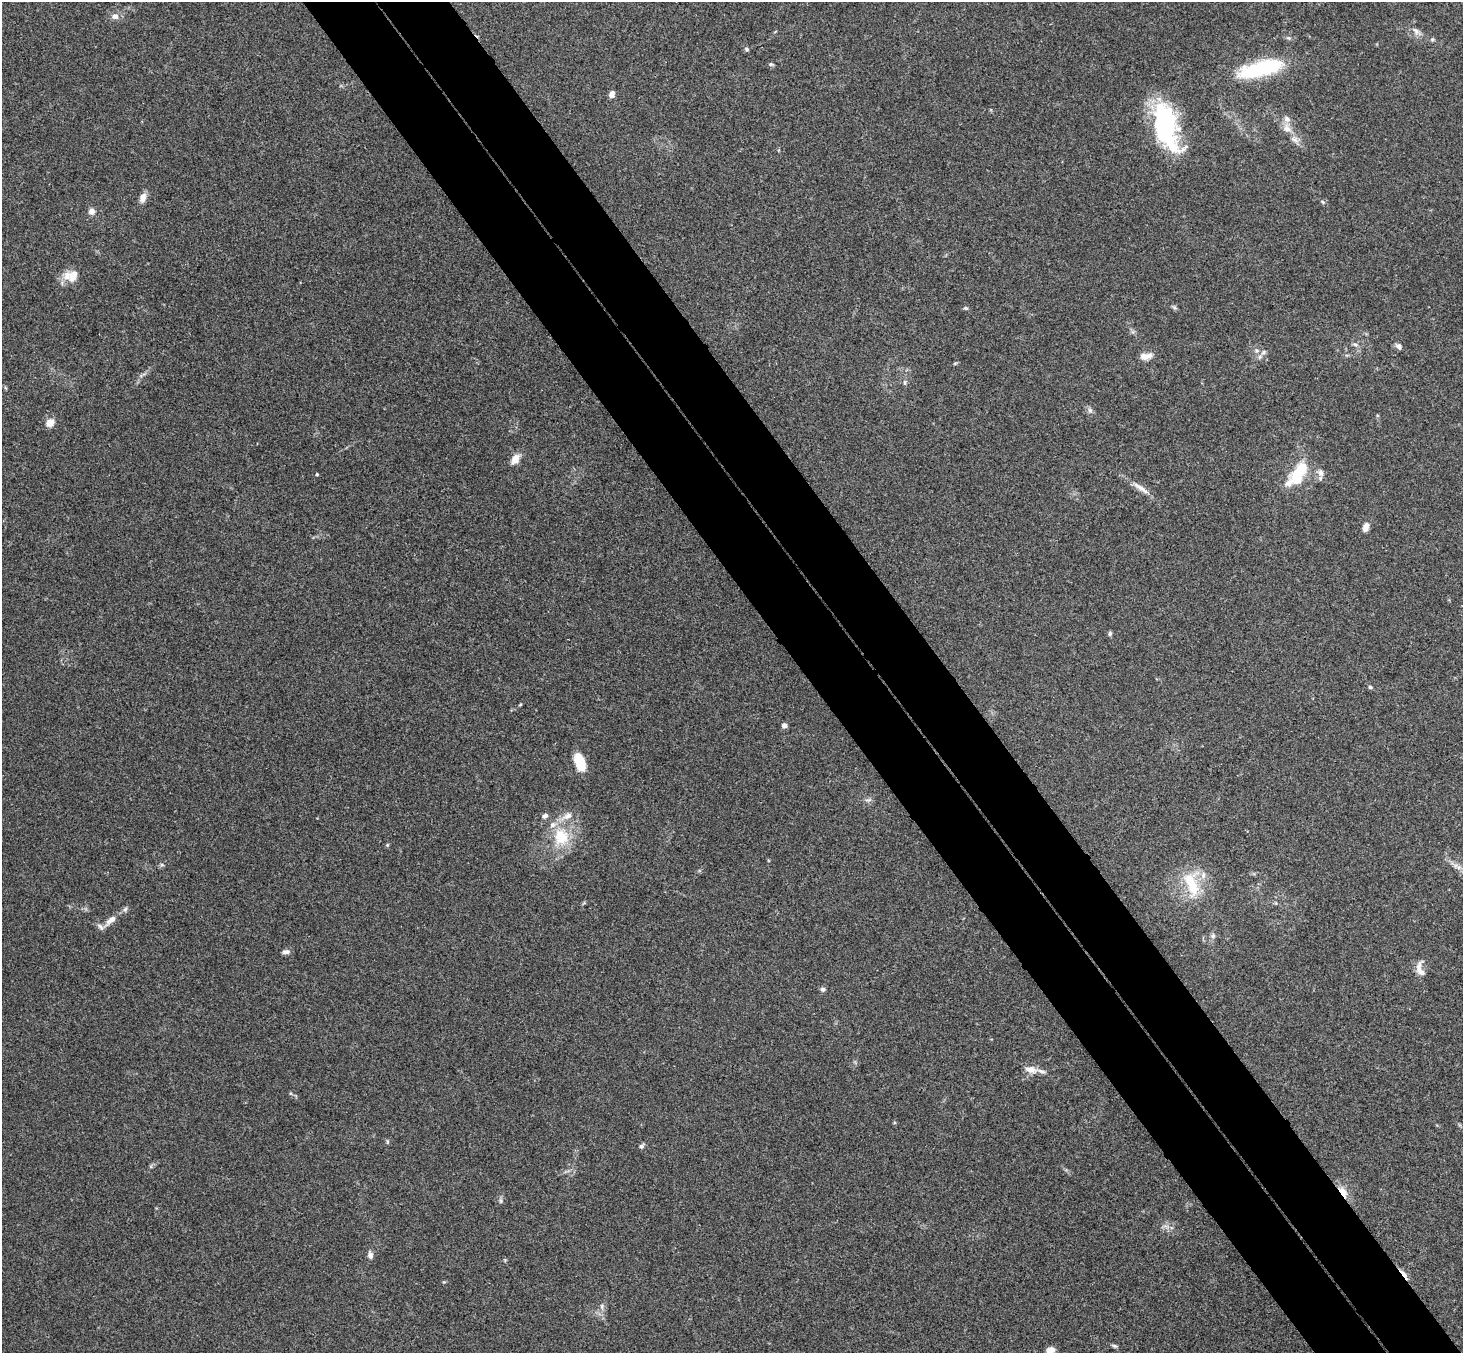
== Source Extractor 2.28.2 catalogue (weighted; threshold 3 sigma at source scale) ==
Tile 6 of 4 x 4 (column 2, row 2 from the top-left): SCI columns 1514-2974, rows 3033-4383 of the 5947 x 5928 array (HDU 1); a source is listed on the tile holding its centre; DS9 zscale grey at full resolution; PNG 1465 x 1355 px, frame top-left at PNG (2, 2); no overlay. Shown black and unused: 10% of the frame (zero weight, under 3 of 4 exposures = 6% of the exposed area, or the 3 px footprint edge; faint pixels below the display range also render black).
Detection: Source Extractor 2.28.2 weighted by HDU 2 'WHT'; one run over the whole footprint, this tile lists its part. Background 0.201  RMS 0.0082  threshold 0.0371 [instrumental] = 3 sigma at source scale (4.5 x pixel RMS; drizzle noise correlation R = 1.50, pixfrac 1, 0.05/0.05 arcsec/px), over >= 5 px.
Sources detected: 68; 1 inside a brighter object's white glare — not listed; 11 inside a brighter listed object's ellipse — not listed separately; the other 56 listed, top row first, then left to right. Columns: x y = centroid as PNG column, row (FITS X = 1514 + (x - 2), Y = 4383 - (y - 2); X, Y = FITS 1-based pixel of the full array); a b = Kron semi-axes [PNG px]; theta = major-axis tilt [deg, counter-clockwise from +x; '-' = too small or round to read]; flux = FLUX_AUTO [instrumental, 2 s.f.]
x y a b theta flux
115 16 7 6 - 4.8
1416 31 12 6 -46 3.8
1432 39 6 5 - 1.3
747 49 6 5 - 1.4
771 64 6 5 - 1.3
1260 69 48 15 16 72
612 94 8 6 75 3.8
1166 126 53 23 -73 100
1287 128 13 9 -53 6.3
1294 139 12 8 -31 4.6
143 198 13 8 75 4.7
1323 202 6 4 -32 1.2
92 211 8 8 - 4
72 277 16 12 -74 8.5
965 308 5 4 - 1.1
1175 308 8 3 -19 1.4
1355 344 7 4 -3 1.5
1399 346 8 6 -51 2.7
1263 352 7 5 58 2.1
1146 356 17 8 7 6.2
955 363 6 4 19 0.95
905 382 8 4 -82 1.5
1090 410 7 6 - 2.2
50 423 5 5 - 21
515 459 13 9 52 7.4
1299 471 27 16 46 26
1321 473 10 8 -77 4.2
317 474 4 3 - 0.95
1141 488 28 6 -34 7.3
1366 527 10 6 74 5.3
1110 634 5 5 - 1.8
1370 687 5 5 - 1.5
520 705 5 3 - 0.84
784 725 5 5 - 3.7
580 763 19 9 -72 21
868 800 11 3 5 1.6
545 816 7 6 - 2.5
561 837 26 22 -73 31
387 845 6 3 71 0.88
162 865 6 4 -19 1.1
1192 884 38 16 -69 29
111 920 18 7 40 7.1
1213 936 7 6 - 2.1
286 952 9 5 8 3
1418 967 19 7 70 5.5
823 989 6 5 - 2.4
1030 1069 16 8 -16 7
387 1142 6 3 72 1
641 1146 6 5 - 2
1343 1192 16 7 -57 9.6
501 1201 7 4 -89 1.5
370 1255 10 7 -75 3.1
1404 1274 21 4 -52 4
602 1306 7 5 -83 2.1
1115 1346 8 5 -26 1.5
1050 1350 8 6 19 6.1
Overlapping masked pixels (flux is a lower limit): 2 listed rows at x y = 1343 1192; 1404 1274
Isophote crosses this tile's border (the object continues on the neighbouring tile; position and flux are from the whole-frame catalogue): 1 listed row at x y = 1050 1350